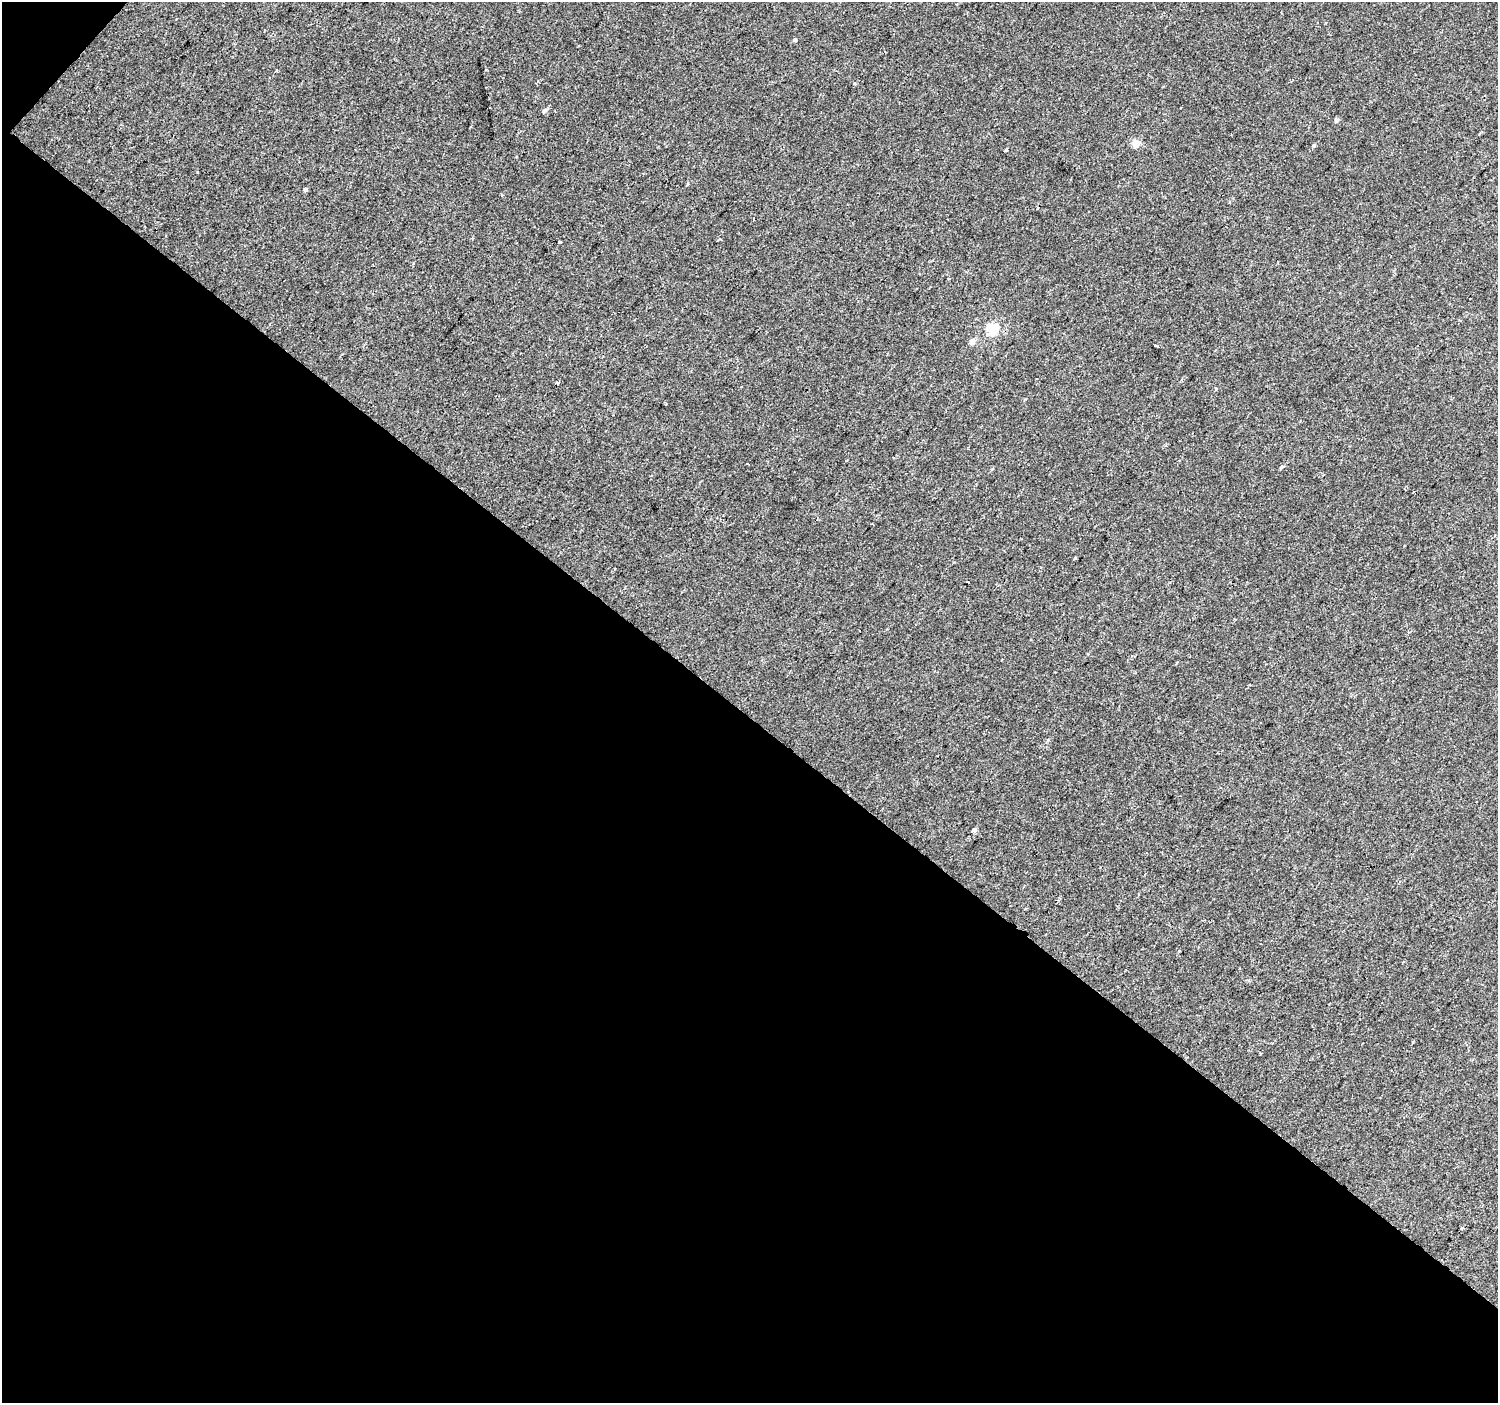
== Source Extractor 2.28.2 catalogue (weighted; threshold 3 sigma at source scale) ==
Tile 3 of 2 x 2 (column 1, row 2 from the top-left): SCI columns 1-1496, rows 110-1510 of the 2992 x 3001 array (HDU 1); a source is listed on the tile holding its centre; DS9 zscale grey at full resolution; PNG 1500 x 1405 px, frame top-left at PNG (2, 2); no overlay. Shown black and unused: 49% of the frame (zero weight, under 2 of 3 exposures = <1% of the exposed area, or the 3 px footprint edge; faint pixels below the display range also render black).
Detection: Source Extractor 2.28.2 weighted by HDU 2 'WHT'; one run over the whole footprint, this tile lists its part. Background -1.89e-04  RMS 0.0041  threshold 0.0183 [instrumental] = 3 sigma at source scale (4.5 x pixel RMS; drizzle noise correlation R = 1.50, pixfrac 1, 0.0396/0.0396 arcsec/px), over >= 5 px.
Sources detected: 20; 1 cosmic-ray / hot-pixel residue — not listed; the other 19 listed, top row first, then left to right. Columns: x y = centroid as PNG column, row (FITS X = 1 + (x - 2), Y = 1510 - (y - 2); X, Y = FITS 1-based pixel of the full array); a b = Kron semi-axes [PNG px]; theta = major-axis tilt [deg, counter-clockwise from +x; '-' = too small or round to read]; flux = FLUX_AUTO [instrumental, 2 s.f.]
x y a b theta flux
795 40 5 4 - 0.56
489 107 2 2 - 0.41
545 110 7 5 43 1
1336 120 5 5 - 1
1136 143 5 4 - 8.9
1006 150 3 3 - 0.42
305 189 5 4 - 0.58
501 195 4 3 - 0.42
560 242 3 3 - 0.58
992 330 6 5 - 32
973 341 5 5 - 3.4
1156 346 4 3 - 2.4
557 383 3 3 - 0.61
747 464 3 2 - 0.78
1282 467 6 4 23 0.57
974 830 6 4 3 1
1179 951 3 2 - 0.31
1413 1042 3 3 - 0.46
1462 1228 3 3 - 2.7
Unlisted compact peaks at least as high as the median listed source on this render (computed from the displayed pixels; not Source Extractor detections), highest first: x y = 1314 145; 1216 389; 1048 740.